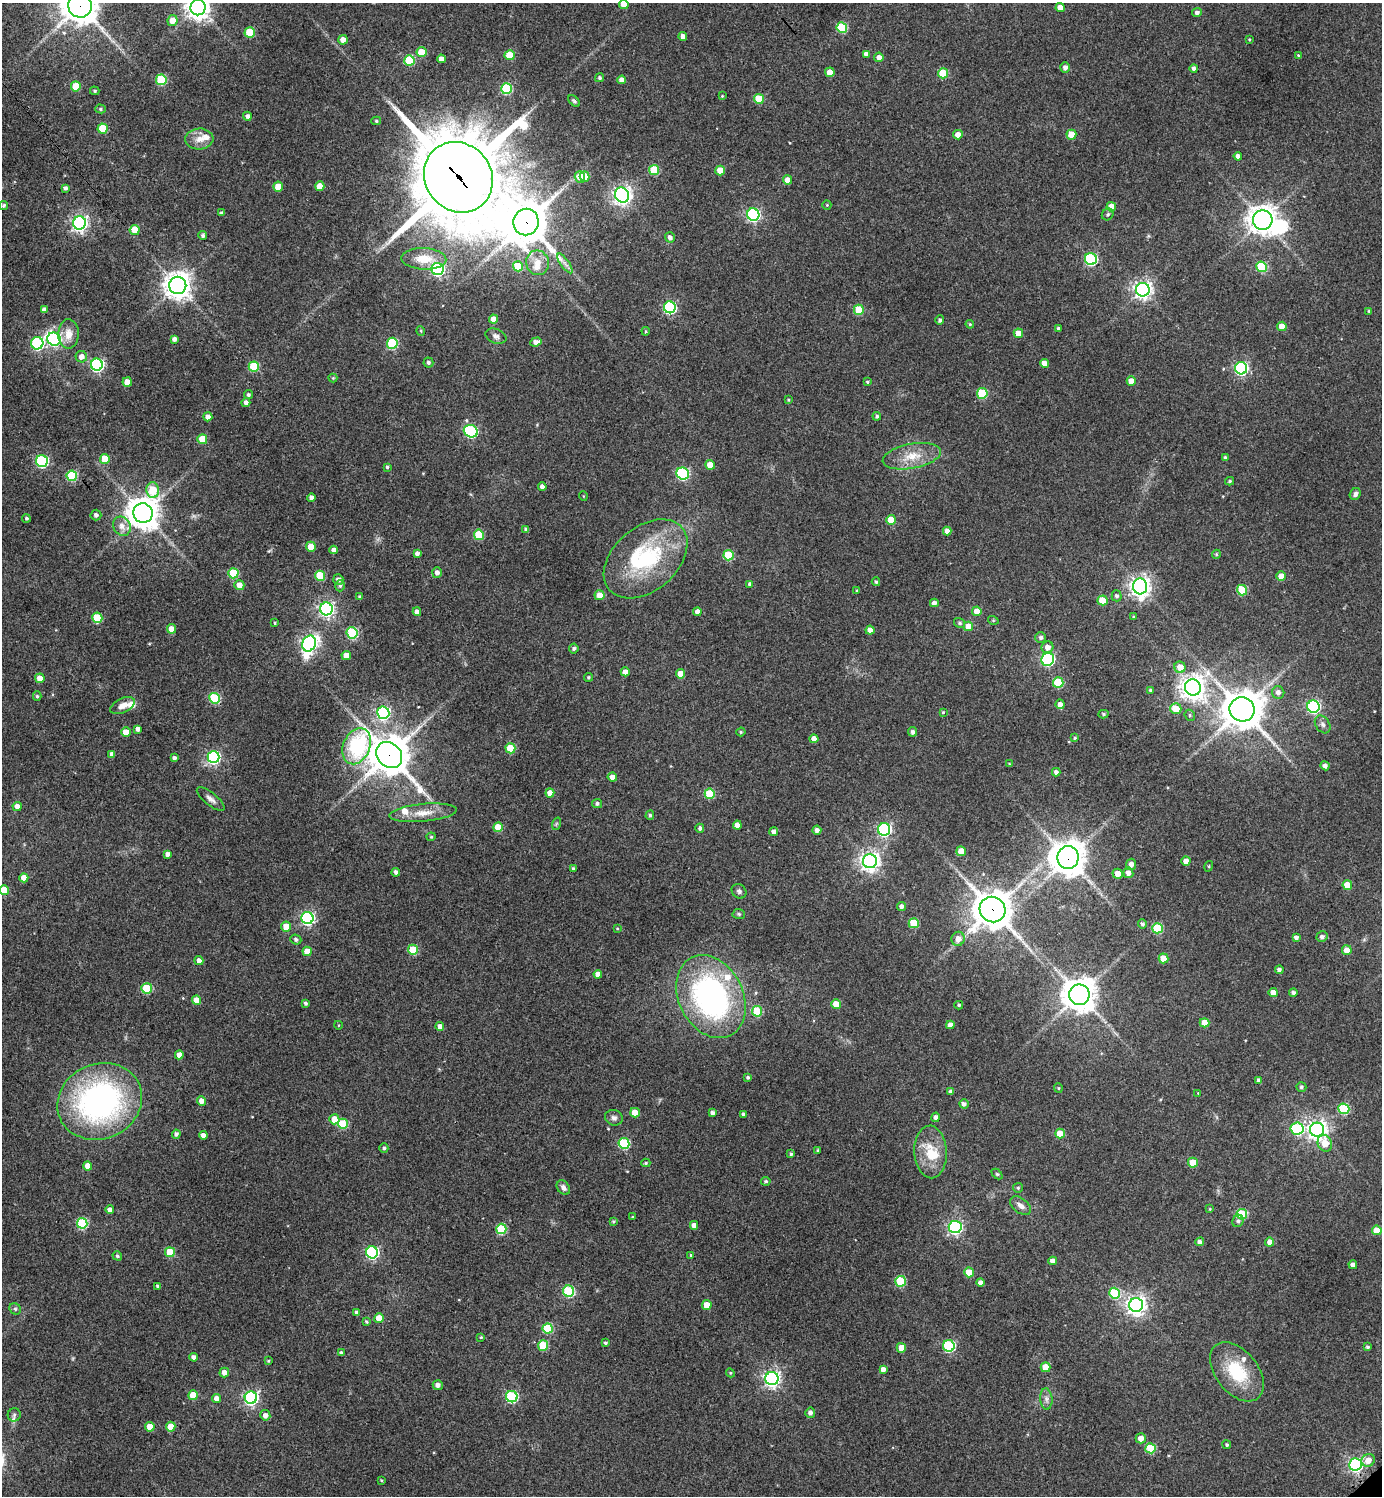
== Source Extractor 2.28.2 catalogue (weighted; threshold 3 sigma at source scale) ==
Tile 11 of 4 x 4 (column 3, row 3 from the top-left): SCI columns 3066-4445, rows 1501-2994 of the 5989 x 5991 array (HDU 1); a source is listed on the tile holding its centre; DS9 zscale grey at full resolution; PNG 1384 x 1498 px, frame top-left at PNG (2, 3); each listed source drawn as its Kron ellipse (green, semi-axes under 4 px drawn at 4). Shown black and unused: <1% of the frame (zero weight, under 3 of 4 exposures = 1% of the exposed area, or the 3 px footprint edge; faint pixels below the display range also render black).
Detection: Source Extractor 2.28.2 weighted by HDU 2 'WHT'; one run over the whole footprint, this tile lists its part. Background 0.0624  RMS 0.0053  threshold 0.024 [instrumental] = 3 sigma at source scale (4.5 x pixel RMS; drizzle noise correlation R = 1.50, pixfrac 1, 0.05/0.05 arcsec/px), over >= 5 px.
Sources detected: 383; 2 inside a brighter object's white glare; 1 long thin detection or spike segment (spike, bleed or trail) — neither listed nor drawn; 7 inside a brighter listed object's ellipse — not listed separately; the other 373 listed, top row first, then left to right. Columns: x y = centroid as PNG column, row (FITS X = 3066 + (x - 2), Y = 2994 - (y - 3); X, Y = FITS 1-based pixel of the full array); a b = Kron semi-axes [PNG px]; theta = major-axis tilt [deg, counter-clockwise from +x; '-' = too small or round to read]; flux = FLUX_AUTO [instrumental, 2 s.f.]
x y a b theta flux
624 4 4 4 - 7.9
80 6 12 11 - 1100
198 8 7 7 - 510
1060 8 4 4 - 6.1
1197 13 5 4 - 1.6
173 20 5 5 - 5.5
842 28 5 5 - 34
250 32 5 5 - 19
683 36 4 4 - 3.1
1249 39 3 3 - 0.46
343 40 5 4 - 3.8
421 52 5 5 - 11
866 54 4 4 - 2.2
510 55 5 5 - 15
1298 55 4 3 - 0.54
879 57 5 4 - 2.4
441 59 4 4 - 3.4
409 60 5 5 - 25
1065 68 5 4 - 2.4
1194 68 4 4 - 1.7
830 72 5 4 - 5.7
943 73 5 5 - 19
600 78 4 4 - 1.2
161 80 5 5 - 33
622 80 4 4 - 3.5
76 86 5 5 - 13
506 89 5 5 - 39
95 91 5 4 - 0.76
722 96 4 3 - 0.43
759 99 5 5 - 17
574 101 7 4 -44 0.93
101 109 5 4 - 0.83
247 116 4 4 - 1.7
376 121 5 4 - 0.82
103 128 5 5 - 18
958 135 5 4 - 4.4
1071 135 5 5 - 8.7
199 139 14 10 4 5.2
1238 156 4 4 - 2.5
654 170 5 5 - 23
720 171 5 4 - 9.3
584 176 5 5 - 8.5
458 177 36 33 -51 7900
580 177 6 5 - 5.9
788 180 4 4 - 5
278 186 5 5 - 8.6
320 186 5 4 - 8.8
65 188 4 3 - 1.3
622 195 8 7 - 250
4 205 5 4 - 1.1
827 205 5 4 - 0.58
1111 207 5 4 - 6.2
222 213 4 4 - 1.3
753 214 6 6 - 100
1108 214 6 5 - 1.1
1263 220 10 10 - 540
526 222 13 12 - 1500
79 223 6 6 - 200
135 230 5 5 - 9.1
203 235 4 4 - 1.2
670 237 5 4 - 1.9
424 259 22 10 -3 10
1091 259 6 6 - 65
538 263 12 11 - 5.3
565 263 12 3 -55 1.7
518 266 5 5 - 15
1262 267 5 5 - 31
437 269 6 6 - 100
178 285 8 8 - 560
1143 290 7 7 - 230
670 307 6 6 - 79
44 309 4 4 - 1.7
859 310 5 5 - 19
1369 311 3 3 - 0.62
493 319 4 4 - 4.5
940 320 4 4 - 1.2
970 324 4 3 - 0.57
1282 326 4 4 - 6.2
1059 329 4 3 - 1.5
421 331 5 3 - 0.53
646 331 4 4 - 0.59
1018 333 5 4 - 6.4
69 334 15 10 89 6.5
496 336 11 7 -20 2.1
54 339 7 6 - 100
174 339 4 4 - 1.9
536 342 6 4 18 2.9
37 343 6 6 - 73
392 343 5 5 - 38
81 357 6 5 - 3.3
428 363 5 5 - 1.4
1044 363 4 4 - 4.1
97 365 6 6 - 97
254 367 5 5 - 22
1241 368 6 6 - 97
333 378 4 4 - 0.54
1131 381 4 4 - 5.1
127 382 4 4 - 6
867 382 4 3 - 0.63
982 393 5 5 - 30
248 395 4 4 - 1.2
788 400 4 3 - 0.58
246 403 4 4 - 2.2
877 416 4 4 - 1.2
208 417 4 4 - 3.4
471 431 7 6 - 73
202 439 5 5 - 13
912 456 30 12 11 11
1225 457 4 4 - 1
105 459 5 5 - 12
42 461 6 6 - 67
710 465 5 4 - 5.9
387 467 3 3 - 0.92
683 474 6 6 - 66
72 476 5 5 - 35
1230 481 4 3 - 0.88
542 487 4 4 - 2.5
153 490 8 6 -87 21
1355 494 6 5 - 1.6
583 496 5 3 - 0.41
311 498 4 4 - 2.2
143 513 10 9 - 890
96 515 5 5 - 1.6
26 518 4 4 - 0.87
891 520 5 5 - 12
122 526 10 8 -58 4
526 529 4 3 - 1.2
947 531 4 4 - 3.2
479 535 5 5 - 21
311 547 5 4 - 8.3
334 550 4 4 - 2.6
417 554 4 3 - 1.6
1216 554 4 4 - 0.65
729 555 5 5 - 24
646 559 48 32 41 52
233 573 5 5 - 26
437 573 5 5 - 2.5
320 576 5 5 - 21
1281 576 4 4 - 7.1
338 580 5 5 - 2.3
876 582 4 3 - 0.89
750 584 4 4 - 1.7
239 585 5 5 - 3.5
340 586 5 4 - 0.93
1140 586 8 7 - 320
1242 590 5 5 - 24
856 591 4 3 - 0.51
600 595 5 5 - 6.9
1117 596 5 5 - 1.4
360 597 3 3 - 1.1
1102 600 5 5 - 12
934 603 4 4 - 2.3
326 609 6 6 - 160
977 611 5 5 - 5.5
417 612 4 4 - 2.7
697 612 4 4 - 3.1
1133 617 4 3 - 0.61
97 618 5 5 - 25
993 620 5 3 - 0.47
275 623 3 3 - 0.5
960 623 6 4 -33 1
968 626 5 4 - 7.9
171 629 4 4 - 5.9
870 630 4 4 - 4
352 633 5 5 - 44
1041 638 5 5 - 1.5
309 644 8 6 67 170
1047 647 6 6 - 3.2
574 648 5 4 - 1.1
346 655 4 4 - 4.9
1048 659 7 6 - 79
1180 667 5 5 - 6.4
625 672 4 4 - 3.4
680 674 4 4 - 6.4
588 677 4 4 - 0.71
40 678 5 4 - 6.3
1058 683 5 5 - 27
1193 688 8 8 - 510
1150 690 3 3 - 0.66
1278 692 6 6 - 2.4
37 696 4 4 - 0.76
214 698 5 5 - 33
1060 704 5 4 - 2.9
123 706 13 7 25 4.2
1313 707 6 6 - 90
1176 709 5 5 - 9.4
1242 709 13 12 - 1300
943 712 4 3 - 0.56
383 713 6 6 - 86
1103 714 5 4 - 0.84
1190 715 6 5 - 0.82
1323 724 9 7 -57 2
138 729 4 4 - 2
126 732 5 4 - 7.6
741 732 5 4 - 0.7
913 732 4 4 - 1.7
1075 738 4 3 - 0.57
814 739 4 4 - 4.5
357 746 19 13 66 54
510 748 5 5 - 18
112 754 4 4 - 2.3
389 755 14 11 -46 1600
214 757 6 6 - 89
174 758 4 3 - 1.6
1009 764 4 3 - 0.42
1325 766 4 4 - 2
1056 772 4 4 - 1.9
612 777 4 4 - 3.2
550 793 4 4 - 4.9
710 794 5 5 - 24
211 799 17 6 -40 2.5
597 804 5 4 - 1.2
17 806 4 4 - 3.8
423 813 34 9 5 8.7
650 815 4 4 - 1
556 824 6 4 72 0.73
737 825 4 4 - 4.3
498 827 5 4 - 13
700 828 4 4 - 1.4
884 829 6 6 - 100
817 830 4 4 - 2
774 832 4 4 - 2.1
431 837 4 4 - 0.64
961 851 5 4 - 7.6
167 854 4 4 - 2.2
1068 858 11 10 - 1100
870 861 7 7 - 280
1186 861 4 4 - 4.9
1131 864 5 5 - 3.6
1209 866 5 3 - 0.51
573 869 4 4 - 0.91
396 872 4 3 - 1.6
1128 873 5 5 - 3.5
1118 874 5 5 - 5.2
24 878 4 4 - 6.3
1347 885 5 4 - 8.7
4 890 5 5 - 10
739 891 8 6 -43 1.4
901 906 4 4 - 1.9
992 909 13 12 - 1200
739 914 6 5 - 0.91
307 918 6 6 - 110
914 923 5 5 - 17
1142 924 4 4 - 1.3
286 927 5 5 - 6.6
617 928 3 3 - 0.45
1157 928 5 5 - 28
1322 937 6 5 - 2
1296 938 4 4 - 2
296 939 5 5 - 1.3
958 939 7 6 - 4
413 950 5 5 - 24
1347 950 5 5 - 6.4
307 951 5 4 - 8.8
1163 958 5 5 - 9.9
199 961 4 4 - 2.8
1279 970 4 4 - 1.7
598 974 4 4 - 3.6
147 988 5 5 - 23
1273 993 4 4 - 5.3
1293 993 4 4 - 1.4
1079 995 10 10 - 920
711 997 43 32 -63 130
196 1000 4 4 - 6.3
306 1003 3 3 - 1.1
836 1004 5 4 - 9.2
959 1005 4 4 - 0.86
757 1011 5 5 - 19
1205 1023 5 4 - 6.8
338 1025 4 3 - 0.43
950 1025 4 4 - 3.1
440 1026 4 4 - 3.3
179 1055 4 4 - 3.5
748 1077 4 4 - 1
1259 1080 4 3 - 1.4
1301 1087 5 5 - 0.98
1058 1088 5 4 - 0.62
951 1092 4 4 - 2.1
1198 1093 3 3 - 0.36
100 1101 43 37 23 150
202 1101 5 4 - 4.3
964 1104 5 4 - 1.8
1344 1109 5 5 - 30
635 1113 5 4 - 7.9
712 1113 4 4 - 1.7
743 1114 3 3 - 0.88
936 1117 5 4 - 1.9
614 1118 9 7 -17 1.9
334 1119 5 5 - 8.2
343 1124 5 5 - 22
1297 1129 6 6 - 52
1317 1130 7 7 - 300
176 1134 4 4 - 1.4
1060 1134 5 4 - 9.8
203 1135 4 4 - 2.9
624 1143 5 5 - 44
1325 1143 8 7 - 7.8
384 1148 5 4 - 0.99
818 1151 3 3 - 0.82
931 1152 26 16 -87 14
791 1154 4 3 - 0.96
646 1163 4 4 - 0.68
1193 1163 5 5 - 12
88 1166 4 4 - 5.9
997 1174 6 4 -44 0.69
766 1181 5 4 - 0.91
563 1188 8 6 -53 2
1018 1188 5 5 - 0.83
1021 1206 12 7 -38 3.1
1210 1209 4 3 - 0.52
110 1210 4 4 - 2.9
1242 1214 5 5 - 29
633 1217 3 2 - 0.62
614 1221 3 3 - 0.75
1238 1221 6 5 - 1.2
82 1223 5 5 - 40
694 1225 4 4 - 3.1
955 1227 6 6 - 130
501 1229 5 5 - 30
1377 1230 5 4 - 7.4
1200 1242 4 4 - 2.1
1270 1242 4 4 - 3.9
170 1252 5 5 - 16
372 1252 6 6 - 75
691 1255 3 3 - 0.65
117 1256 5 4 - 0.98
1052 1261 4 4 - 2.8
1353 1265 4 4 - 3.1
969 1272 5 4 - 11
901 1281 5 5 - 29
980 1283 4 4 - 2.3
158 1286 4 3 - 1.4
568 1291 6 5 - 49
1114 1293 5 5 - 29
707 1305 5 4 - 7.1
1136 1305 7 7 - 290
15 1309 6 5 - 1
357 1312 4 4 - 1.7
379 1318 5 5 - 10
366 1321 4 3 - 0.76
548 1328 5 5 - 27
481 1337 3 3 - 0.59
605 1343 4 3 - 0.92
543 1345 5 5 - 24
949 1346 6 5 - 62
1368 1347 4 3 - 0.87
901 1348 5 4 - 6.5
341 1353 4 4 - 1.5
193 1357 4 4 - 2.3
268 1361 3 3 - 0.62
1046 1367 5 5 - 10
883 1369 4 4 - 2.5
224 1372 5 5 - 3.4
1237 1372 34 21 -51 26
730 1373 4 4 - 0.59
772 1379 6 6 - 190
438 1385 5 5 - 2.6
193 1395 5 5 - 13
512 1397 6 5 - 54
251 1398 6 6 - 120
217 1399 4 4 - 4.2
1046 1399 11 6 -85 2.2
810 1413 5 5 - 2.1
14 1415 7 6 - 1.3
265 1415 5 5 - 2.5
150 1427 5 4 - 8.5
171 1427 5 4 - 8.6
1141 1438 5 5 - 4.4
1227 1445 4 4 - 0.91
1150 1448 5 5 - 25
1368 1460 7 6 - 5.4
1356 1464 6 6 - 120
381 1480 4 3 - 0.52
Overlapping masked pixels (flux is a lower limit): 7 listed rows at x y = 80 6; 458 177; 526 222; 135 230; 389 755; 1068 858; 992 909
Isophote crosses this tile's border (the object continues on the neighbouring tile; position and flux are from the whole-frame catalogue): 4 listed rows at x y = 624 4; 80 6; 198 8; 4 890